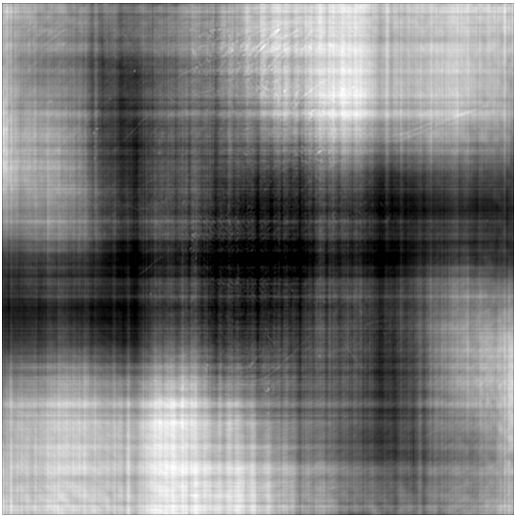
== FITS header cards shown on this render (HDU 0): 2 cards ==
NAXIS1  =                  512
NAXIS2  =                  512

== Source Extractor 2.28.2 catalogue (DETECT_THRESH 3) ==
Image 512 x 512 px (HDU 0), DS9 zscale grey, 1 PNG px = 1 image px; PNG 516 x 516 px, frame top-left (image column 1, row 512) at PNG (2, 3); no overlay
Background 0.0876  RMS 0.011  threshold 0.0345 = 3 sigma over >= 5 px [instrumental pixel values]
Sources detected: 7; all 7 listed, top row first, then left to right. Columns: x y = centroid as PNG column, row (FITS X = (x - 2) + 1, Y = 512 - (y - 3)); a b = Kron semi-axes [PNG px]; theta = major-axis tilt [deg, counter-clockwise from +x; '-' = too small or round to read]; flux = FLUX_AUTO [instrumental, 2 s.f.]
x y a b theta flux
285 113 8 4 19 2.7
331 114 22 14 -7 23
356 114 12 11 - 10
319 151 9 3 45 1.8
182 385 29 5 88 12
172 403 15 13 45 14
193 403 15 8 -11 8.6